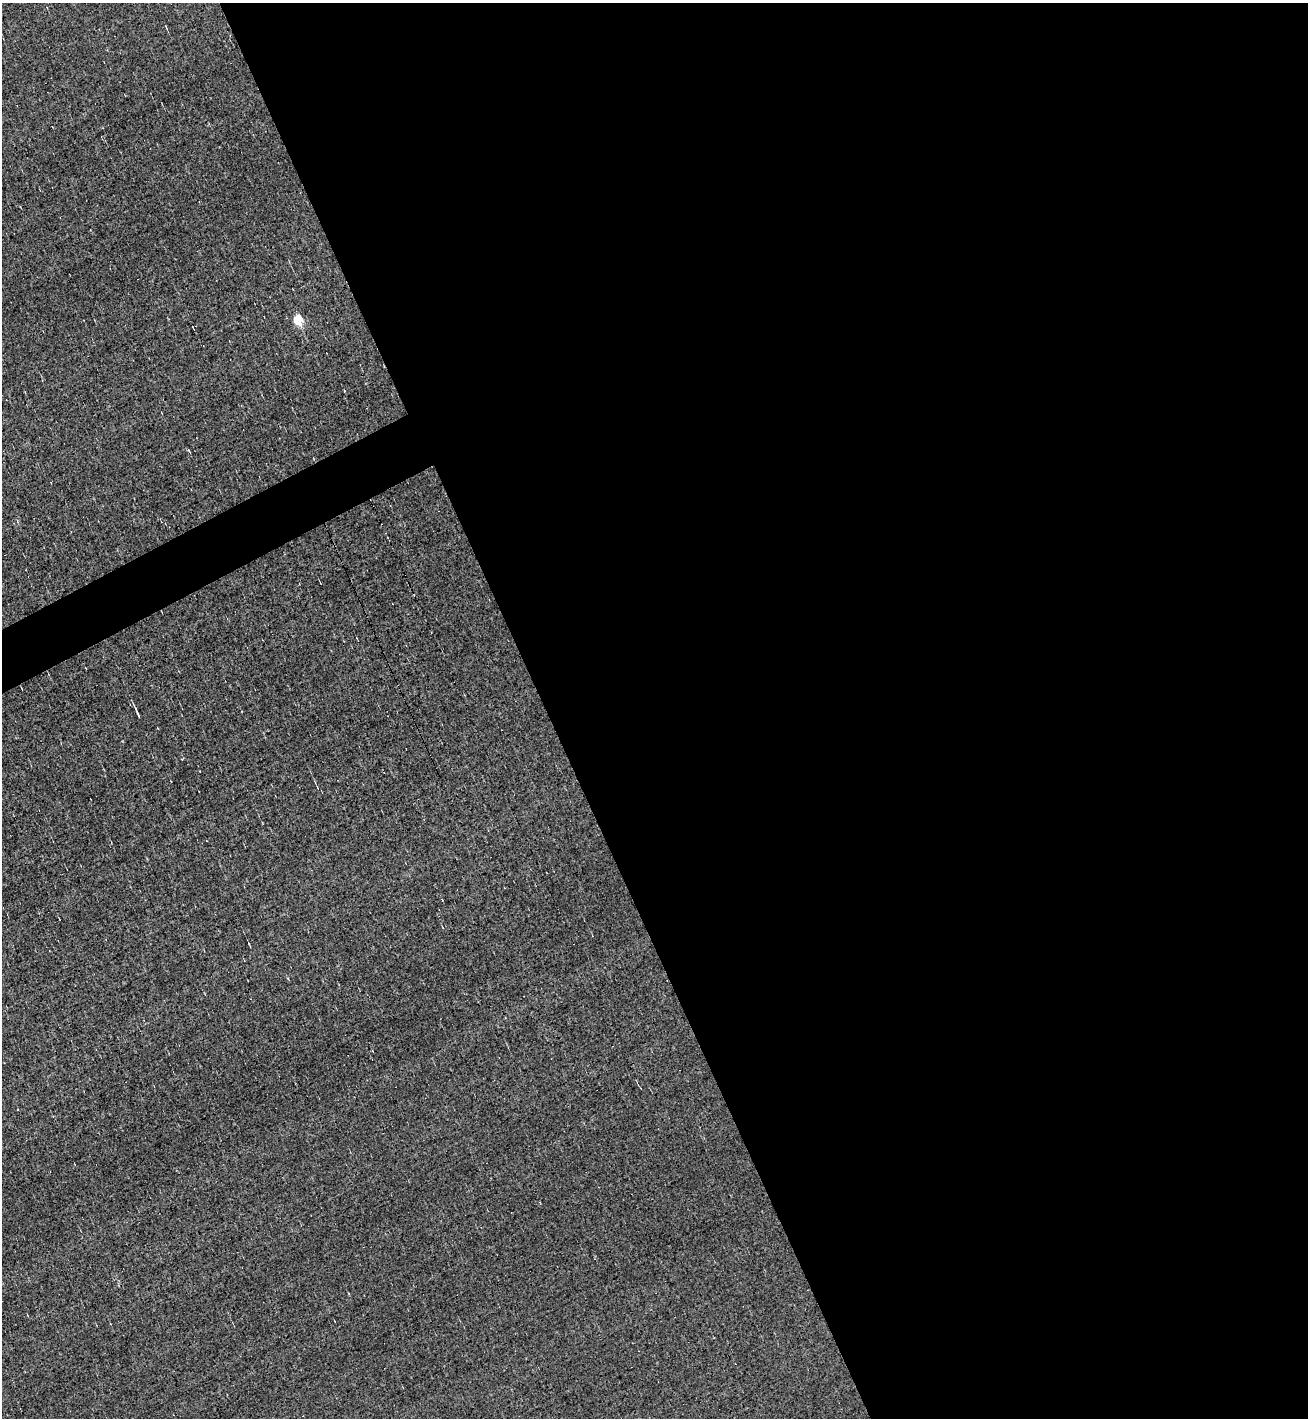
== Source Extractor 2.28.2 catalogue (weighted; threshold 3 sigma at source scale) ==
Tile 8 of 4 x 4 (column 4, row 2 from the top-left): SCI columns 4201-5506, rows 2835-4250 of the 5651 x 5667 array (HDU 1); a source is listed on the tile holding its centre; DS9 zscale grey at full resolution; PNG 1310 x 1420 px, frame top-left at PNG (2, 3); no overlay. Shown black and unused: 60% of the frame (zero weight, under 3 of 5 exposures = <1% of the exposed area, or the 3 px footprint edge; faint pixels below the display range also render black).
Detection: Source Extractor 2.28.2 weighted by HDU 2 'WHT'; one run over the whole footprint, this tile lists its part. Background -0.00605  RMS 0.044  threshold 0.198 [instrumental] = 3 sigma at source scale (4.5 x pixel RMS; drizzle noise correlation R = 1.50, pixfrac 1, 0.05/0.05 arcsec/px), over >= 5 px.
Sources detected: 4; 1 cosmic-ray / hot-pixel residue — not listed; the other 3 listed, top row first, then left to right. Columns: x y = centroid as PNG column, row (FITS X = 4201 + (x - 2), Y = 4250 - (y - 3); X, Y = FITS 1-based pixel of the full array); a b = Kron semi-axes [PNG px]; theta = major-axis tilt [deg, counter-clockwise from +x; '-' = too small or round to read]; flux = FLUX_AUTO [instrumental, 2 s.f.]
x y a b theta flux
297 319 5 5 - 260
137 713 13 3 -65 11
18 1109 3 2 - 3